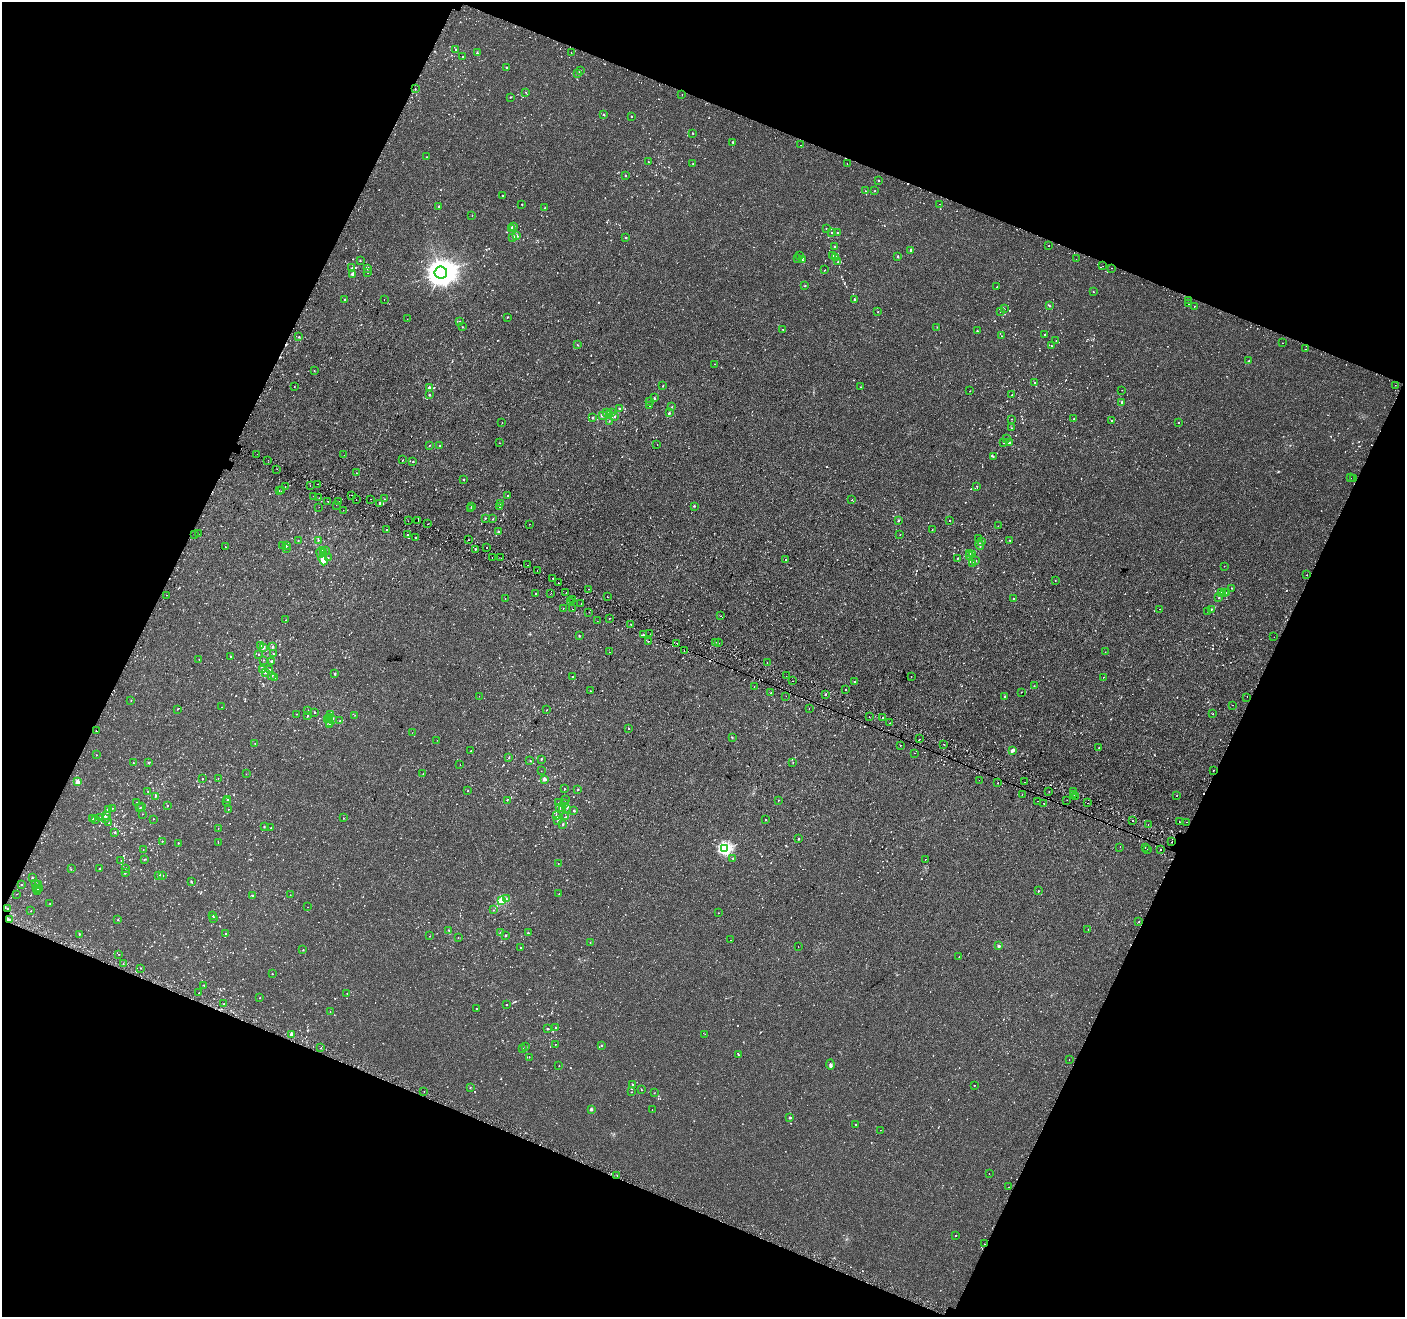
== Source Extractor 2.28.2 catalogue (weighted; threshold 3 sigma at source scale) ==
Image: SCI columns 56-5667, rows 259-5515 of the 5713 x 5842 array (HDU 1 of 3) = the unmasked area's bounding box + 8 px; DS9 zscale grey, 4 x 4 block average (1 PNG px = mean of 4 x 4 image px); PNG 1407 x 1319 px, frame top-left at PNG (2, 2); each listed source drawn as its Kron ellipse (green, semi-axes under 4 px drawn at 4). Shown black and unused: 43% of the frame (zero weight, under 2 of 3 exposures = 3% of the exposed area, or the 3 px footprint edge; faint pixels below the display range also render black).
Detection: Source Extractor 2.28.2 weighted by HDU 2 'WHT'. Background -4.00e-04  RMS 0.0031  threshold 0.0139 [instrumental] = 3 sigma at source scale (4.5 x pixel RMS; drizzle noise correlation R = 1.50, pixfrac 1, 0.0396/0.0396 arcsec/px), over >= 5 px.
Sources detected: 1348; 15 too faint to see at this stretch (4 x 4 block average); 87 cosmic-ray / hot-pixel residue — neither listed nor drawn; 43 coinciding with a brighter row at this scale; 7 inside a brighter listed object's ellipse — not listed separately; of the other 1196, all 500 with FLUX_AUTO >= 0.742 (the completeness limit of this list) listed and drawn (696 fainter detections not listed), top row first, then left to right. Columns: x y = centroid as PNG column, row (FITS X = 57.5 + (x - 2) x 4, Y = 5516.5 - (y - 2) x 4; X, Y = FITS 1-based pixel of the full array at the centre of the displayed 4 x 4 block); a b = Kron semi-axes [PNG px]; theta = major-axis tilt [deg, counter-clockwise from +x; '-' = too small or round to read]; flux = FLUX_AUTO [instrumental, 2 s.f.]
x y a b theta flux
455 49 2 2 - 0.9
571 52 2 2 - 0.82
477 53 2 2 - 2.9
463 56 2 2 - 0.85
507 68 2 2 - 2
580 71 2 2 - 1.7
578 74 2 2 - 2
415 89 2 2 - 1.3
526 92 2 2 - 0.74
682 94 2 2 - 2.7
510 97 2 2 - 1.2
604 115 2 2 - 2.2
631 116 2 2 - 2.3
693 133 2 2 - 2.4
733 142 2 2 - 3.4
801 145 2 2 - 1.6
426 157 2 2 - 0.92
649 162 2 2 - 1
847 163 2 2 - 1.1
693 164 2 2 - 1.3
625 175 2 2 - 1.9
879 180 2 2 - 2.1
865 191 2 2 - 1.4
875 191 2 2 - 1.4
502 195 2 2 - 1.6
522 204 2 2 - 1.5
939 204 2 2 - 0.81
439 206 2 2 - 2.8
545 208 2 2 - 1.4
472 215 2 2 - 0.87
513 226 3 2 - 2.4
512 228 2 2 - 3.5
826 229 2 2 - 1.2
837 232 2 2 - 1.1
831 233 2 2 - 1.8
517 236 2 2 - 2.7
513 238 2 2 - 6.8
626 238 2 2 - 3
1049 245 2 2 - 4
835 247 2 2 - 3.4
911 250 2 2 - 11
833 255 2 2 - 1.2
800 256 2 2 - 1.1
898 256 2 2 - 5.2
835 258 3 2 - 2
797 259 2 2 - 0.75
1076 259 2 2 - 1.1
360 260 2 2 - 0.84
802 260 2 2 - 2.3
838 262 2 2 - 2.6
1103 266 2 2 - 0.82
352 268 2 2 - 0.78
368 268 2 2 - 2.2
1111 268 2 2 - 1.5
825 270 2 2 - 1.2
368 272 2 2 - 1
441 272 6 6 - 2900
352 274 2 2 - 4.8
805 286 2 2 - 1.7
997 287 2 2 - 0.76
1093 292 2 2 - 1.3
345 299 2 2 - 1.2
384 299 2 2 - 0.76
854 299 2 2 - 3.8
1188 300 2 2 - 0.95
1189 304 2 2 - 1.1
1049 306 2 2 - 1.6
1194 306 2 2 - 2.8
1004 309 2 2 - 0.75
1000 311 2 2 - 1.1
878 312 2 2 - 0.91
507 317 2 2 - 1.5
407 319 2 2 - 1.1
459 322 2 2 - 1.7
462 327 2 2 - 0.91
937 327 2 2 - 0.92
783 329 2 2 - 1.5
977 331 2 2 - 1.9
1045 335 2 2 - 3.9
1001 336 2 2 - 1.6
299 337 2 2 - 2.2
1056 341 2 2 - 1.2
1283 343 2 2 - 3
577 345 2 2 - 1.2
1051 346 2 2 - 0.78
1306 349 2 2 - 0.8
1249 361 2 2 - 1.2
715 364 2 2 - 1.4
314 371 2 2 - 1.1
1035 382 2 2 - 1.4
1395 385 2 2 - 0.96
663 386 2 2 - 1.8
294 387 2 2 - 2.8
860 387 2 2 - 0.82
429 388 2 2 - 8
1122 390 2 2 - 0.8
970 391 2 2 - 0.76
429 395 2 2 - 2.8
1012 395 2 2 - 1.4
654 398 2 2 - 1.1
649 401 2 2 - 0.78
1122 402 2 2 - 11
650 406 2 2 - 0.91
672 407 2 2 - 1.5
619 409 2 2 - 3.5
607 412 3 2 - 2.6
611 412 2 2 - 1.4
669 413 2 2 - 3.6
602 415 2 2 - 6.4
609 415 3 3 - 11
615 416 2 2 - 1.6
592 418 2 2 - 1.5
1011 419 2 2 - 0.96
1074 419 2 2 - 1.9
609 421 2 2 - 0.92
1112 421 2 2 - 0.75
502 422 2 2 - 1.4
1178 422 2 2 - 1
1011 428 2 2 - 0.89
1007 439 2 2 - 1.9
500 443 2 2 - 1.5
1003 443 2 2 - 1.2
1009 443 2 2 - 2.1
430 445 2 2 - 0.87
657 445 2 2 - 4.1
439 446 2 2 - 0.99
257 454 2 2 - 2.1
344 455 2 2 - 1.1
993 457 2 2 - 1.1
268 460 2 2 - 0.87
403 460 2 2 - 0.75
413 462 2 2 - 1.9
277 469 2 2 - 2.6
356 473 2 2 - 1.5
1351 478 2 2 - 1.1
1354 478 2 2 - 1.9
464 479 2 2 - 1.3
318 484 2 2 - 1.2
310 485 2 2 - 2.1
285 486 2 2 - 1.4
977 486 2 2 - 1.6
279 490 2 2 - 2.6
281 491 2 2 - 1.2
352 495 2 2 - 3.1
507 495 2 2 - 1.2
313 496 2 2 - 0.96
319 498 2 2 - 1.1
370 499 2 2 - 0.86
384 499 2 2 - 0.77
356 500 2 2 - 2.5
852 500 2 2 - 0.92
328 501 2 2 - 5.2
339 502 2 2 - 2.1
380 503 3 2 - 1.4
501 503 2 2 - 3.1
336 505 2 2 - 1.5
694 506 3 2 - 1.5
319 507 2 2 - 1.5
471 507 2 2 - 0.98
500 507 2 2 - 0.83
471 509 2 2 - 1
343 510 2 2 - 0.89
485 518 2 2 - 1.5
493 519 2 2 - 1.1
418 520 2 2 - 0.97
950 520 2 2 - 0.92
408 521 2 2 - 0.99
898 521 2 2 - 4.1
428 524 2 2 - 2.8
529 524 2 2 - 2.7
998 526 2 2 - 1.1
387 530 2 2 - 2
932 530 2 2 - 1.2
498 532 2 2 - 2.1
194 534 2 2 - 7.1
198 534 2 2 - 1.1
407 535 2 2 - 1.6
900 535 2 2 - 0.84
415 538 2 2 - 4.1
979 539 2 2 - 0.84
298 540 2 2 - 1.3
468 540 2 2 - 7.2
318 541 2 2 - 0.88
982 541 2 2 - 1.1
1010 541 2 2 - 0.94
980 545 5 3 - 4.7
283 546 2 2 - 1.7
287 546 2 2 - 1.9
225 547 2 2 - 1.6
487 547 2 2 - 0.74
286 548 2 2 - 0.81
476 549 2 2 - 1.3
326 550 2 2 - 1.2
320 552 5 2 - 2.8
324 553 2 2 - 1.2
970 553 2 2 - 0.9
973 555 2 2 - 2.6
970 556 2 2 - 3.6
328 558 2 2 - 0.99
492 558 2 2 - 1.3
501 558 2 2 - 3
957 558 2 2 - 1.4
323 560 6 3 -70 8.6
785 560 2 2 - 2.5
976 560 2 2 - 1.5
972 563 2 2 - 1.5
528 565 2 2 - 0.83
1224 566 2 2 - 0.95
537 570 2 2 - 0.84
1307 575 2 2 - 2.6
552 578 2 2 - 1.9
1055 581 2 2 - 0.8
558 583 2 2 - 3.9
1232 588 2 2 - 0.84
588 589 2 2 - 1.4
1227 592 2 2 - 0.8
535 593 2 2 - 5.8
566 593 2 2 - 5.3
1222 593 3 2 - 3.2
1224 593 2 2 - 8.8
550 594 2 2 - 2.3
167 595 2 2 - 2.5
607 597 2 2 - 2.2
1013 598 2 2 - 0.83
1219 598 2 2 - 1.2
505 599 2 2 - 1.1
572 599 2 2 - 1.5
570 602 2 2 - 2.1
581 604 2 2 - 2.5
563 609 2 2 - 1.7
572 609 2 2 - 0.94
1160 609 2 2 - 1.2
1211 609 2 2 - 2.4
589 612 2 2 - 1.1
1208 612 2 2 - 1.1
721 616 2 2 - 2.5
609 618 2 2 - 0.78
286 620 2 2 - 1.1
597 621 2 2 - 1.3
631 624 2 2 - 0.8
650 634 2 2 - 1.3
643 635 2 2 - 1.5
579 636 3 2 - 1.3
1274 637 2 2 - 0.85
648 641 2 2 - 2.8
716 642 2 2 - 2.3
677 643 2 2 - 2.1
719 643 2 2 - 2.4
261 646 2 2 - 7.1
273 647 2 2 - 5.4
263 648 2 2 - 6.1
684 651 2 2 - 2.2
610 652 2 2 - 1.4
1105 652 2 2 - 0.85
259 654 2 2 - 1.2
273 654 2 2 - 1.4
231 656 2 2 - 1.7
199 659 2 2 - 0.89
263 660 2 2 - 0.76
272 661 2 2 - 0.9
767 663 2 2 - 0.88
263 669 3 2 - 1.3
269 670 2 2 - 1.4
265 672 2 2 - 3.1
335 674 2 2 - 1.8
272 676 2 2 - 1.8
786 676 2 2 - 2.2
275 677 2 2 - 0.76
573 677 2 2 - 0.94
911 677 2 2 - 1.1
1104 677 2 2 - 2
793 681 2 2 - 7.4
854 682 2 2 - 0.85
754 686 2 2 - 1.1
1034 686 2 2 - 0.79
845 690 2 2 - 2.4
590 691 2 2 - 1.3
1021 692 2 2 - 0.81
771 693 2 2 - 2.8
825 694 2 2 - 39
479 696 2 2 - 0.84
786 696 2 2 - 0.82
1004 696 2 2 - 1.3
1247 697 2 2 - 3
131 700 2 2 - 0.84
1233 705 2 2 - 7
221 707 2 2 - 2
178 709 2 2 - 2.2
809 709 2 2 - 1
307 710 2 2 - 0.85
546 710 2 2 - 0.96
314 712 2 2 - 2.3
297 714 2 2 - 1
330 714 3 2 - 2
1213 714 2 2 - 1.8
355 715 2 2 - 0.92
308 716 2 2 - 2.3
869 716 2 2 - 0.82
330 717 2 2 - 4.6
883 717 2 2 - 1.6
328 719 2 2 - 24
332 719 2 2 - 1.9
340 721 2 2 - 1.7
330 722 2 2 - 1.5
890 723 2 2 - 0.82
329 724 2 2 - 1.2
628 729 2 2 - 2.2
96 731 2 2 - 8.4
412 733 2 2 - 0.83
732 737 2 2 - 0.76
919 739 2 2 - 1.3
437 740 2 2 - 1.8
255 743 2 2 - 0.76
944 744 2 2 - 1.1
900 745 2 2 - 1.2
1099 747 2 2 - 0.82
1013 750 3 3 - 5
471 751 2 2 - 0.84
914 753 2 2 - 2.1
96 755 2 2 - 1.1
509 758 2 2 - 1
541 759 2 2 - 2.3
530 760 2 2 - 1
133 762 2 2 - 1.1
793 762 2 2 - 0.83
148 763 2 2 - 1.3
460 765 2 2 - 0.92
1213 770 2 2 - 9.8
541 771 2 2 - 1.1
246 774 2 2 - 1.8
423 774 2 2 - 1.2
203 778 2 2 - 1.1
218 778 2 2 - 0.99
544 779 2 2 - 19
979 780 2 2 - 1.1
78 782 2 2 - 37
1025 782 2 2 - 2.1
998 783 2 2 - 1.8
564 789 2 2 - 2.1
578 789 2 2 - 2.4
148 791 2 2 - 1.6
468 791 2 2 - 1.3
1049 791 2 2 - 1.3
1074 792 2 2 - 1.4
1022 794 2 2 - 1.3
1074 795 2 2 - 0.91
155 796 2 2 - 1.9
1075 796 2 2 - 1
1177 796 2 2 - 0.75
228 799 3 2 - 1.1
565 799 2 2 - 1.5
507 800 2 2 - 1.7
778 800 2 2 - 1.1
1067 800 2 2 - 1.6
226 801 2 2 - 2.5
1037 801 2 2 - 1.6
558 802 2 2 - 0.97
136 803 2 2 - 0.97
1044 803 2 2 - 1.4
1087 803 2 2 - 2
564 804 2 2 - 6.3
167 805 2 2 - 1.4
142 807 2 2 - 1.2
560 807 3 2 - 0.98
113 808 2 2 - 1.3
140 808 2 2 - 1.5
563 808 2 2 - 1.1
567 808 2 2 - 0.85
108 809 2 2 - 7.2
228 809 2 2 - 0.99
573 810 2 2 - 1.1
142 814 2 2 - 1.2
106 815 2 2 - 1.8
556 816 3 3 - 2.7
566 817 2 2 - 3.3
92 818 2 2 - 1.3
100 818 2 2 - 1
343 818 2 2 - 0.85
95 819 2 2 - 0.77
106 819 2 2 - 2.3
153 819 2 2 - 0.75
766 820 2 2 - 1.3
558 821 2 2 - 1.8
1133 821 2 2 - 1.7
1179 822 2 2 - 2
1186 822 2 2 - 1
109 823 2 2 - 0.84
563 824 2 2 - 2.9
1148 825 2 2 - 1.7
264 827 2 2 - 2.1
271 828 2 2 - 1.5
218 829 2 2 - 0.89
115 832 2 2 - 3.2
798 839 2 2 - 3.8
162 841 2 2 - 1.8
1172 842 2 2 - 9.1
178 843 2 2 - 2.2
218 843 2 2 - 0.82
1120 847 2 2 - 0.94
1145 847 2 2 - 0.83
725 848 2 2 - 250
1147 849 2 2 - 2.3
143 850 2 2 - 0.97
1161 850 2 2 - 4.3
733 858 2 2 - 1.5
144 859 2 2 - 0.84
925 859 2 2 - 1.2
121 861 2 2 - 1
558 863 2 2 - 1.6
100 868 2 2 - 1.6
126 868 2 2 - 2.3
71 869 2 2 - 0.76
125 873 2 2 - 2.4
158 875 2 2 - 1.3
162 876 3 2 - 2.2
32 878 2 2 - 2.1
191 882 3 2 - 1.3
35 883 2 2 - 4
21 884 2 2 - 1.8
39 884 2 2 - 6.4
37 889 2 2 - 1.6
39 889 2 2 - 1.2
37 891 2 2 - 1.3
1038 891 2 2 - 1.4
16 894 2 2 - 0.88
559 894 2 2 - 0.91
253 895 2 2 - 3.1
290 895 2 2 - 0.76
506 899 2 2 - 1.2
502 900 2 2 - 83
50 903 2 2 - 1
307 907 2 2 - 1
8 909 3 2 - 1.4
493 910 2 2 - 0.77
31 911 2 2 - 0.76
718 913 2 2 - 1.1
213 916 2 2 - 1.6
214 918 2 2 - 0.81
10 920 2 2 - 1.4
118 920 2 2 - 1.7
1139 922 2 2 - 1.5
1088 929 2 2 - 1.3
449 930 2 2 - 1.7
501 932 2 2 - 0.9
528 933 2 2 - 4.4
79 934 2 2 - 2.6
226 934 2 2 - 0.95
506 935 2 2 - 4.9
430 936 2 2 - 0.92
458 937 2 2 - 0.82
730 940 2 2 - 1.1
590 942 2 2 - 0.98
798 946 2 2 - 0.78
999 946 2 2 - 15
520 947 2 2 - 1
303 950 2 2 - 1.8
119 954 2 2 - 0.95
959 957 2 2 - 1
123 964 2 2 - 1.3
140 968 2 2 - 1.1
272 974 2 2 - 1.3
204 985 2 2 - 1.1
199 993 2 2 - 1.5
347 993 2 2 - 0.93
260 998 2 2 - 1.8
224 1004 2 2 - 0.94
507 1005 2 2 - 0.99
476 1008 2 2 - 1.7
330 1012 2 2 - 1.1
556 1028 2 2 - 3.4
547 1029 2 2 - 2
291 1034 3 2 - 4.9
705 1034 2 2 - 1.2
555 1044 2 2 - 0.89
602 1045 2 2 - 1.8
526 1047 2 2 - 1.1
321 1048 2 2 - 4.3
522 1049 2 2 - 0.75
738 1055 2 2 - 1.7
529 1057 2 2 - 0.76
1069 1059 2 2 - 0.76
830 1065 5 3 - 3.7
559 1066 2 2 - 1.5
632 1085 2 2 - 2.1
974 1085 2 2 - 0.77
470 1087 2 2 - 1.1
641 1090 2 2 - 1.3
424 1092 2 2 - 1.3
632 1092 2 2 - 0.81
654 1093 2 2 - 1.1
591 1109 2 2 - 3.3
652 1109 2 2 - 1.7
790 1118 2 2 - 6.1
856 1125 2 2 - 0.94
880 1130 2 2 - 0.93
989 1174 2 2 - 0.74
617 1175 2 2 - 1.7
1008 1187 2 2 - 2.1
955 1235 2 2 - 4.4
984 1244 2 2 - 2.5
Overlapping masked pixels (flux is a lower limit): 3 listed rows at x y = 684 651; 1172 842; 984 1244
Diffuse or blended objects may show on this block-average render without a row.